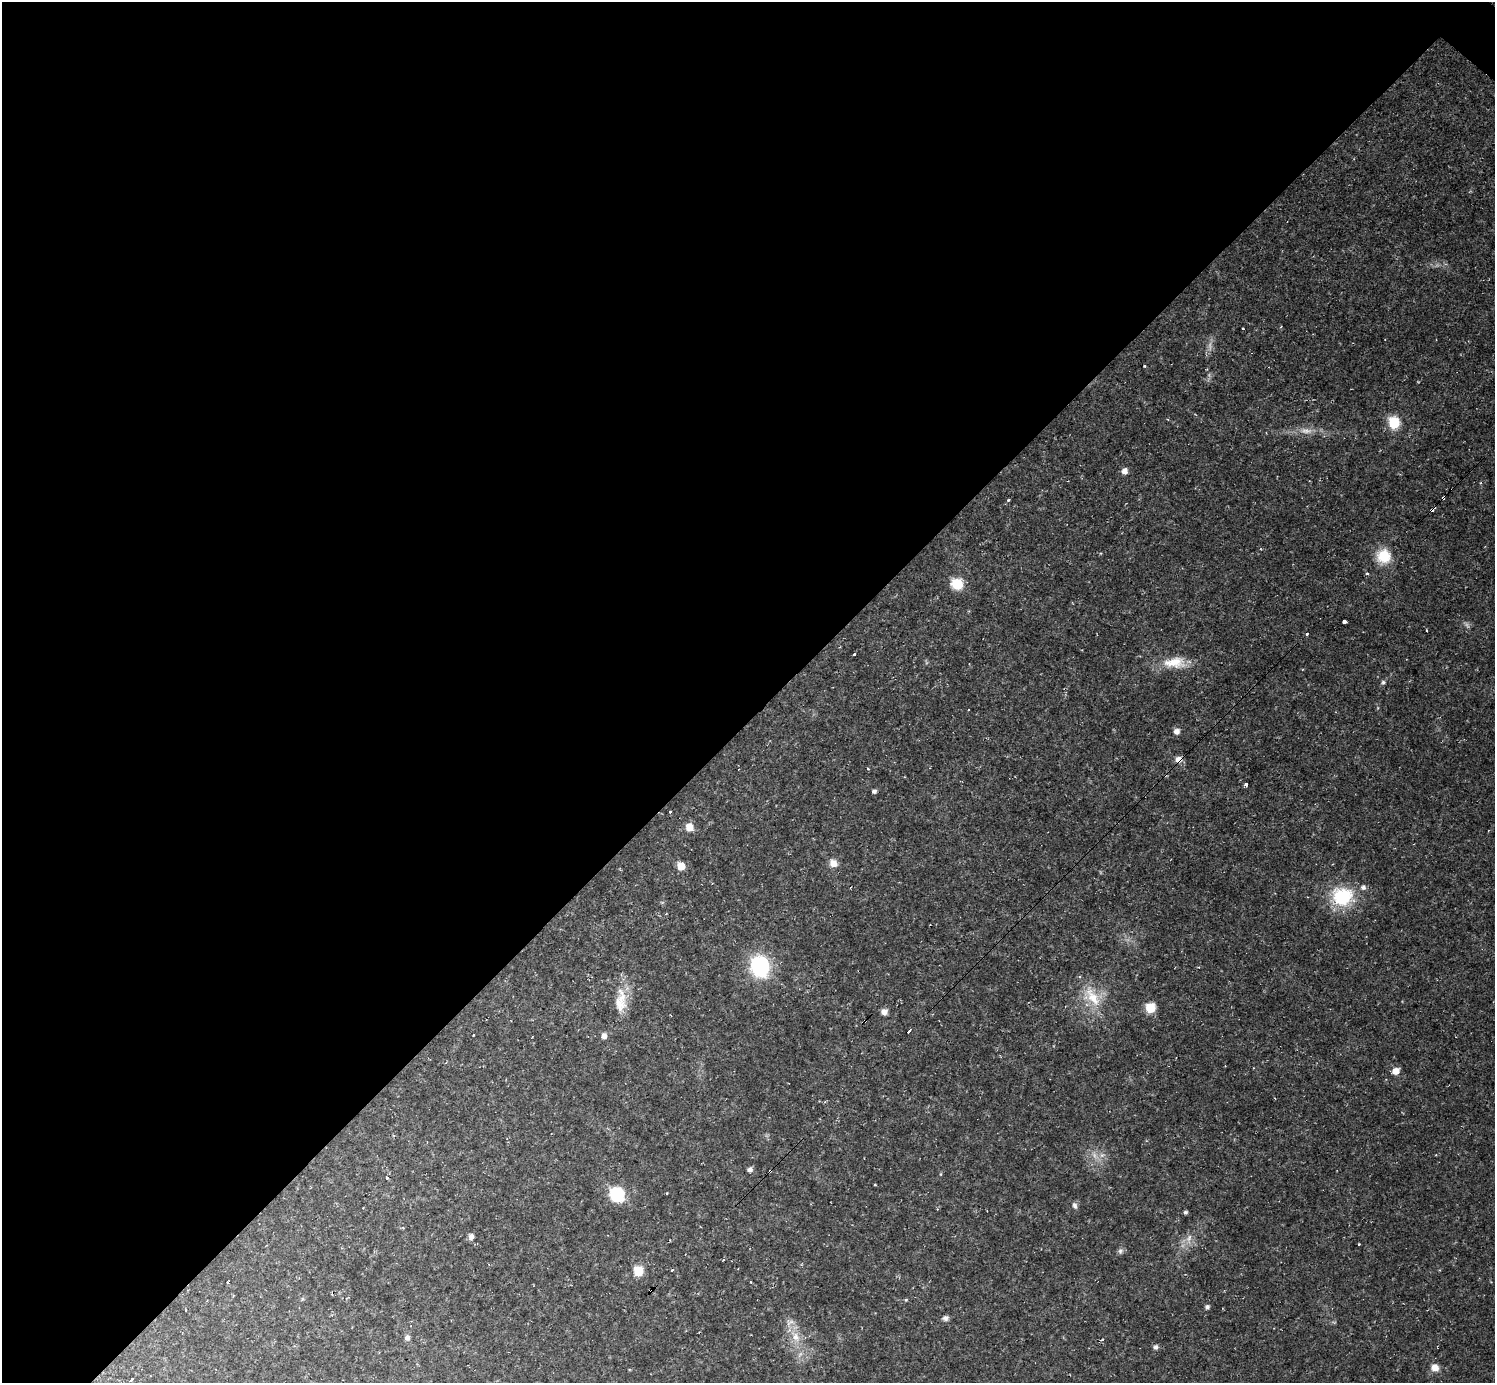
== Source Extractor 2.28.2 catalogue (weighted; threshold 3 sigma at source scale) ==
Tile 5 of 4 x 4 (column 1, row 2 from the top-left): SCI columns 1-1493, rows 2916-4296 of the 5971 x 5973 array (HDU 1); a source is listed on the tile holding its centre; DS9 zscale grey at full resolution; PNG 1497 x 1385 px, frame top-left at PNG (2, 2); no overlay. Shown black and unused: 52% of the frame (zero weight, under 2 of 3 exposures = <1% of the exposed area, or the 3 px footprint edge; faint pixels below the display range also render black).
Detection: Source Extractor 2.28.2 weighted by HDU 2 'WHT'; one run over the whole footprint, this tile lists its part. Background 0.0316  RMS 0.0069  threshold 0.031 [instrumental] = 3 sigma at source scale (4.5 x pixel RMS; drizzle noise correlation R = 1.50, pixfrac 1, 0.05/0.05 arcsec/px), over >= 5 px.
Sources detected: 72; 3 too faint to see at this stretch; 5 cosmic-ray / hot-pixel residue — not listed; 3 inside a brighter listed object's ellipse — not listed separately; the other 61 listed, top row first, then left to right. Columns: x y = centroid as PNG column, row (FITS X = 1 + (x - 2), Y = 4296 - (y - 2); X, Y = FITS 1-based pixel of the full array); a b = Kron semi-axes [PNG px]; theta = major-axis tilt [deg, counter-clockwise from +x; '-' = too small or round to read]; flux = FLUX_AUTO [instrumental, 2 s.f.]
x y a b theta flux
1144 366 3 3 - 1.5
1394 423 9 8 - 28
1306 431 21 8 -4 7.6
1124 471 6 6 - 4.6
1443 498 4 3 - 17
1008 500 3 3 - 1.5
1432 510 4 3 - 2.9
1384 556 17 15 -56 19
1367 574 4 3 - 1.3
957 584 7 7 - 35
1344 621 3 3 - 38
1307 634 3 3 - 1.9
854 654 3 3 - 2
1175 662 32 15 1 18
1383 682 7 5 58 1.5
968 710 2 2 - 0.74
1176 731 6 6 - 4
1179 759 7 6 - 5.8
868 769 4 3 - 0.54
1246 784 3 3 - 6.4
874 791 5 5 - 1.8
670 812 3 3 - 1.6
689 827 8 8 - 8.2
833 863 9 8 - 6.3
681 866 6 6 - 11
1363 887 8 7 - 2.4
1342 896 24 20 -8 44
760 966 13 11 -77 99
1092 997 34 18 -48 23
620 1003 31 17 84 18
1150 1008 7 7 - 19
884 1012 7 7 - 3.8
865 1020 3 3 - 3
909 1031 4 3 - 7.2
473 1035 3 2 - 1.1
604 1036 6 6 - 4
532 1037 3 2 - 0.47
1396 1071 7 6 - 6.4
1102 1155 7 4 18 1.8
750 1169 6 5 - 2.9
770 1171 4 3 - 3.2
387 1178 3 2 - 0.65
617 1194 9 8 - 75
1075 1205 9 6 -71 2.4
1185 1212 4 3 - 1.7
471 1236 7 6 - 3.3
1189 1239 15 7 77 5.2
1359 1244 3 3 - 0.68
1120 1251 9 7 79 2
672 1270 3 2 - 0.98
638 1271 7 7 - 19
228 1282 3 3 - 2.4
906 1300 5 4 - 0.83
1207 1307 6 5 - 1.8
945 1318 8 7 - 2.4
795 1336 20 11 -58 12
407 1338 7 6 - 2.6
1102 1339 7 3 22 0.85
1155 1347 6 6 - 2.2
1435 1368 9 8 - 6.2
131 1380 4 3 - 2.4
Overlapping masked pixels (flux is a lower limit): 5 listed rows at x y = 1443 498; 1432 510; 1179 759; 865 1020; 770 1171